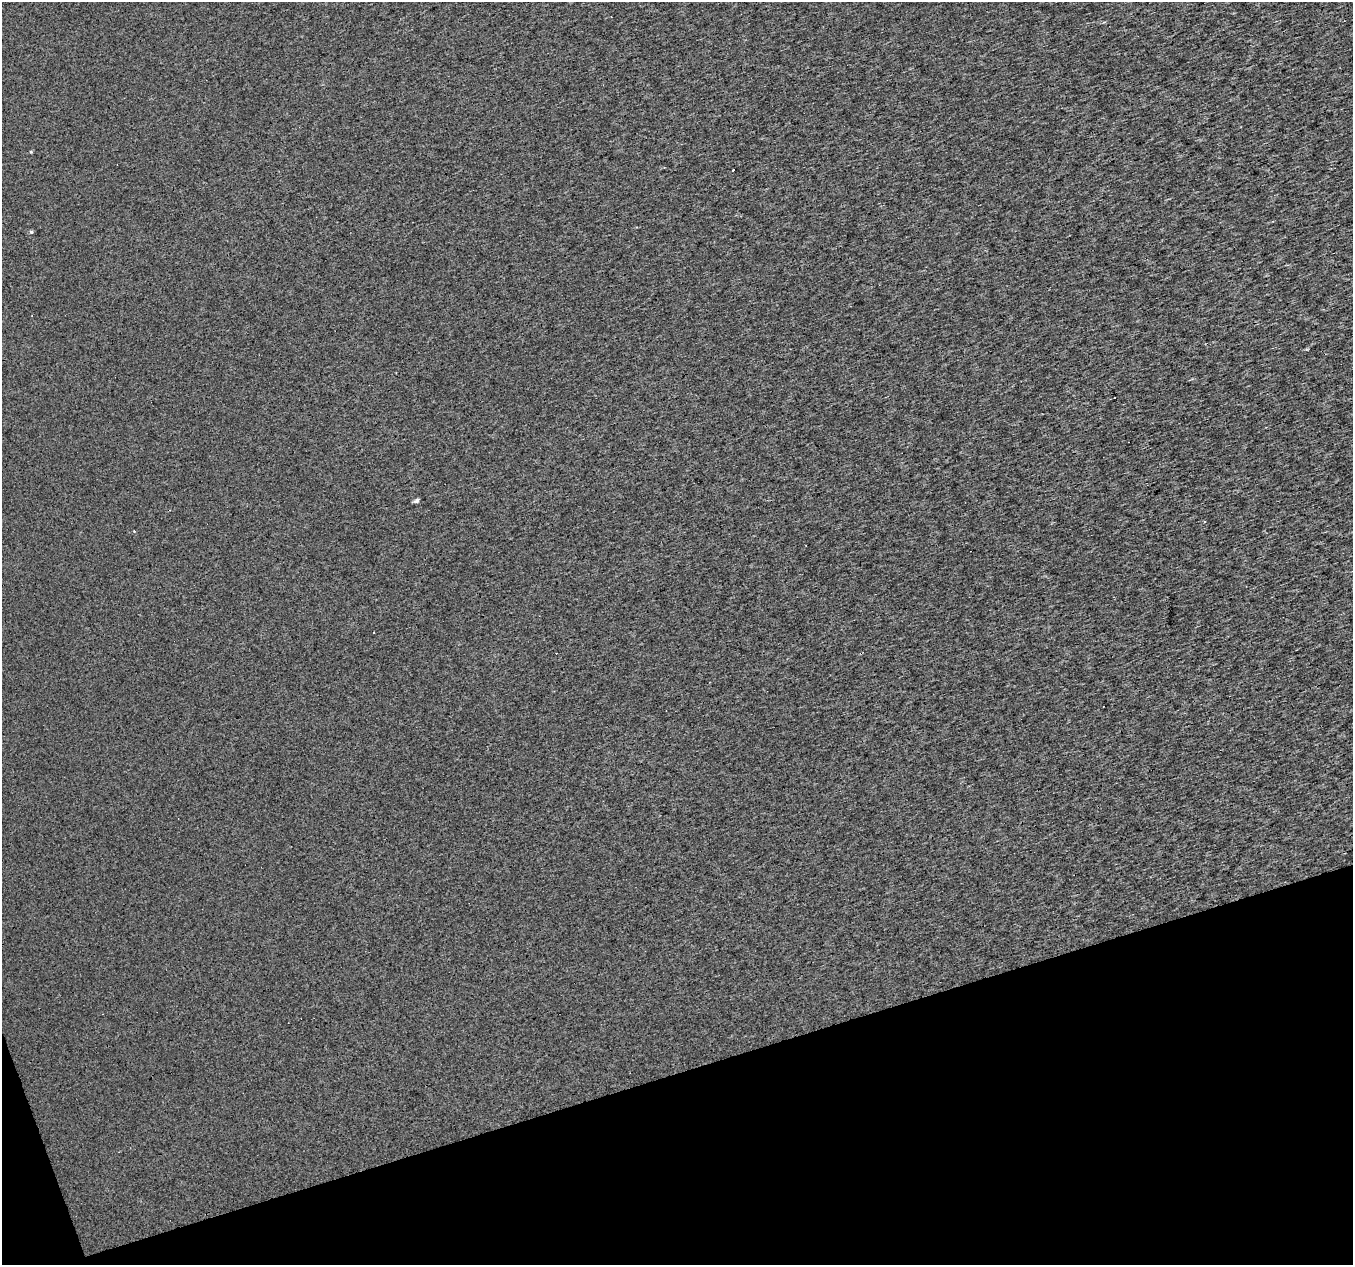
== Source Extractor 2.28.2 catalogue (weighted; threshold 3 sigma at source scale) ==
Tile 14 of 4 x 4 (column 2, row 4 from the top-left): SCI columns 1352-2702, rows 63-1325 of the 5405 x 5232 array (HDU 1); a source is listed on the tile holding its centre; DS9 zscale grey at full resolution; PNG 1355 x 1267 px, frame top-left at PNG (2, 2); no overlay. Shown black and unused: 16% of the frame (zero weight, under 3 of 4 exposures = <1% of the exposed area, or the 3 px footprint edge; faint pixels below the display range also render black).
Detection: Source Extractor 2.28.2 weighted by HDU 2 'WHT'; one run over the whole footprint, this tile lists its part. Background 5.33e-04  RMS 0.019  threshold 0.085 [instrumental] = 3 sigma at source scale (4.5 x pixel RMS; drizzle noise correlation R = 1.50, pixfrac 1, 0.0396/0.0396 arcsec/px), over >= 5 px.
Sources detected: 8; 3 cosmic-ray / hot-pixel residue — not listed; the other 5 listed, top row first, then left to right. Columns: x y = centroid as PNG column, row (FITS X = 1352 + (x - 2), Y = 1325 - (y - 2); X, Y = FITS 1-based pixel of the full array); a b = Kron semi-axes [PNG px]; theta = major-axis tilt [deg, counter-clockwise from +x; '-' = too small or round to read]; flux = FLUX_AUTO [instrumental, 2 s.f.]
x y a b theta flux
31 152 4 3 - 1.6
733 170 3 2 - 1.3
31 232 5 4 - 3
416 501 4 4 - 7.4
1205 521 3 3 - 5.1